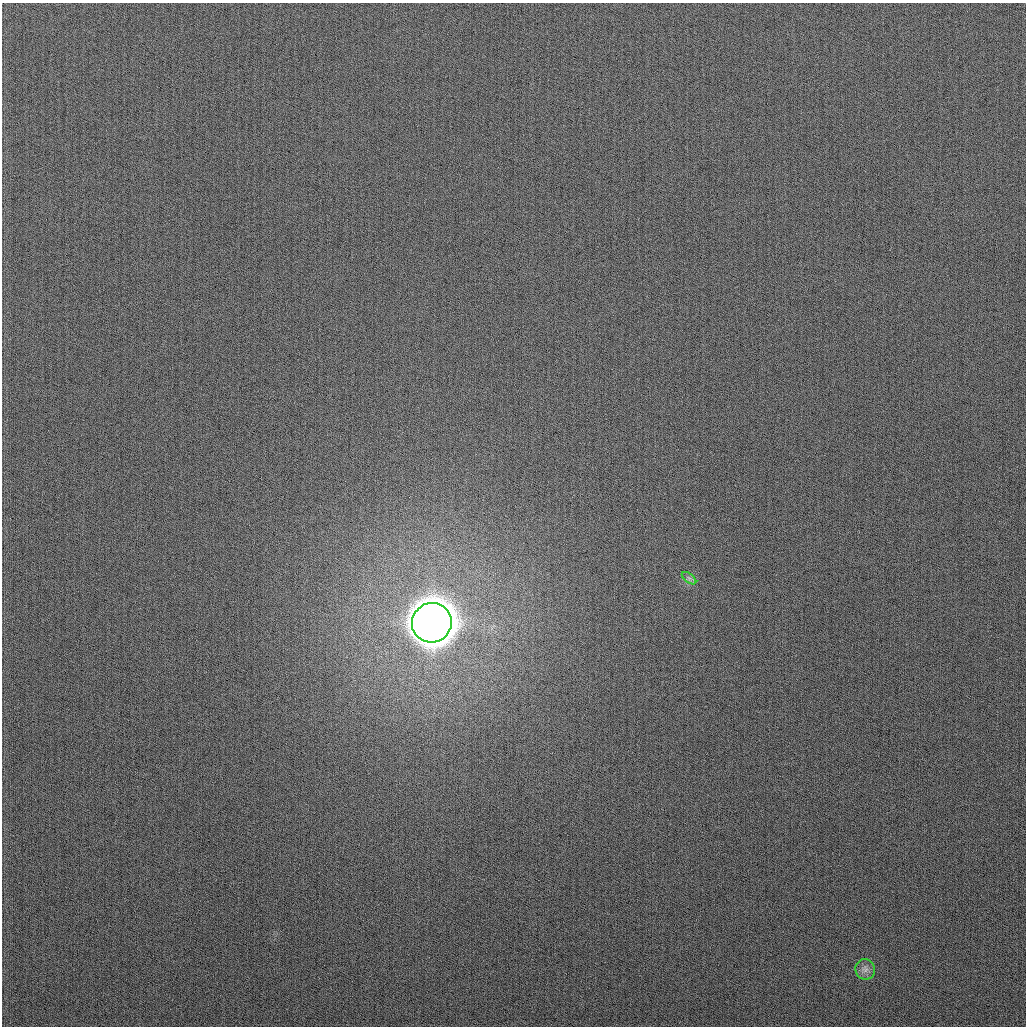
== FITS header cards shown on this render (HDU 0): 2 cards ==
NAXIS1  =                 1024
NAXIS2  =                 1024

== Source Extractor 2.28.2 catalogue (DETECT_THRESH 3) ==
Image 1024 x 1024 px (HDU 0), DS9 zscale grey, 1 PNG px = 1 image px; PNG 1028 x 1028 px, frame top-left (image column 1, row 1024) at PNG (2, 3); each listed source drawn as its Kron ellipse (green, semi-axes under 4 px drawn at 4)
Background 262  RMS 10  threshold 30.8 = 3 sigma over >= 5 px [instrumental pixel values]
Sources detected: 3; all 3 listed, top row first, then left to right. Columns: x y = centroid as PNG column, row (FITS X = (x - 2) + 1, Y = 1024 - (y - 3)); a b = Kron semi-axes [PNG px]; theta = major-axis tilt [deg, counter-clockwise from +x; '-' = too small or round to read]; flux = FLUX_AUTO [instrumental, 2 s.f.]
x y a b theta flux
689 578 8 4 -37 1.7e+03
432 623 20 19 - 3.8e+06
865 969 10 9 - 4.0e+03